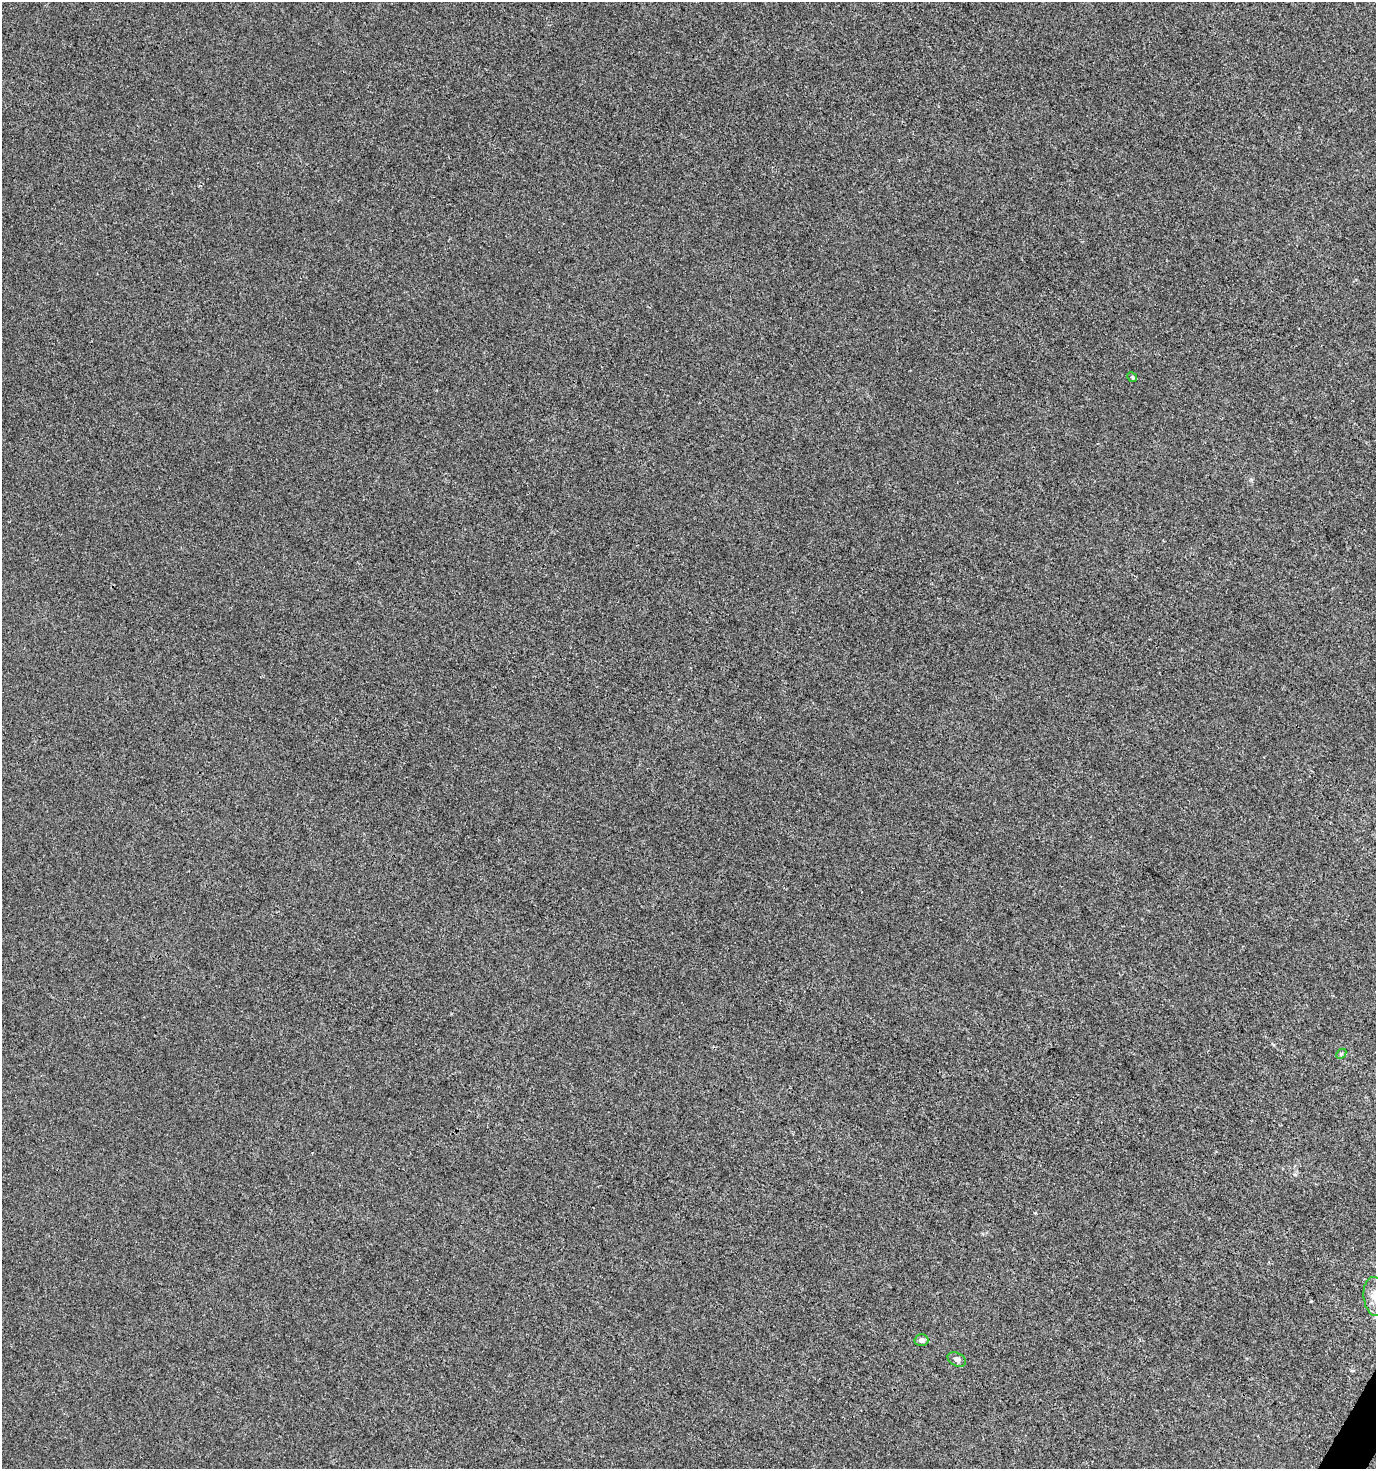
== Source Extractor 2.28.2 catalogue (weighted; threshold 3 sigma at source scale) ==
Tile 6 of 4 x 4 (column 2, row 2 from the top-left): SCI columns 1633-3006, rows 2936-4402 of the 5949 x 5877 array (HDU 1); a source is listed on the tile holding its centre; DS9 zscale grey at full resolution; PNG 1378 x 1471 px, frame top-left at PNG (2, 2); each listed source drawn as its Kron ellipse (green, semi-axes under 4 px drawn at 4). Shown black and unused: <1% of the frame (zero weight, under 3 of 4 exposures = <1% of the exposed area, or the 3 px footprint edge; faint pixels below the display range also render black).
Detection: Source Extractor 2.28.2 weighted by HDU 2 'WHT'; one run over the whole footprint, this tile lists its part. Background 6.35e-04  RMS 0.0034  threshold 0.0155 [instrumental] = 3 sigma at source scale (4.5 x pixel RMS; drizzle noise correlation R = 1.50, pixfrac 1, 0.0396/0.0396 arcsec/px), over >= 5 px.
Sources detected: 6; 1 cosmic-ray / hot-pixel residue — neither listed nor drawn; the other 5 listed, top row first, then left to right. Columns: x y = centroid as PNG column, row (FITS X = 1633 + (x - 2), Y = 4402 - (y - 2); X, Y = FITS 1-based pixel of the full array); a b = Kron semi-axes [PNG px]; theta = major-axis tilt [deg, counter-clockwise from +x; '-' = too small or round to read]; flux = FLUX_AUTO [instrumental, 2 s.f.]
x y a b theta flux
1132 377 5 4 - 0.4
1341 1054 6 4 46 0.5
1375 1296 19 11 -85 4.4
921 1340 7 6 - 1.6
957 1359 10 6 -27 1.2
Isophote crosses this tile's border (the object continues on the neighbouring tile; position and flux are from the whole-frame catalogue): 1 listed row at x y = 1375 1296